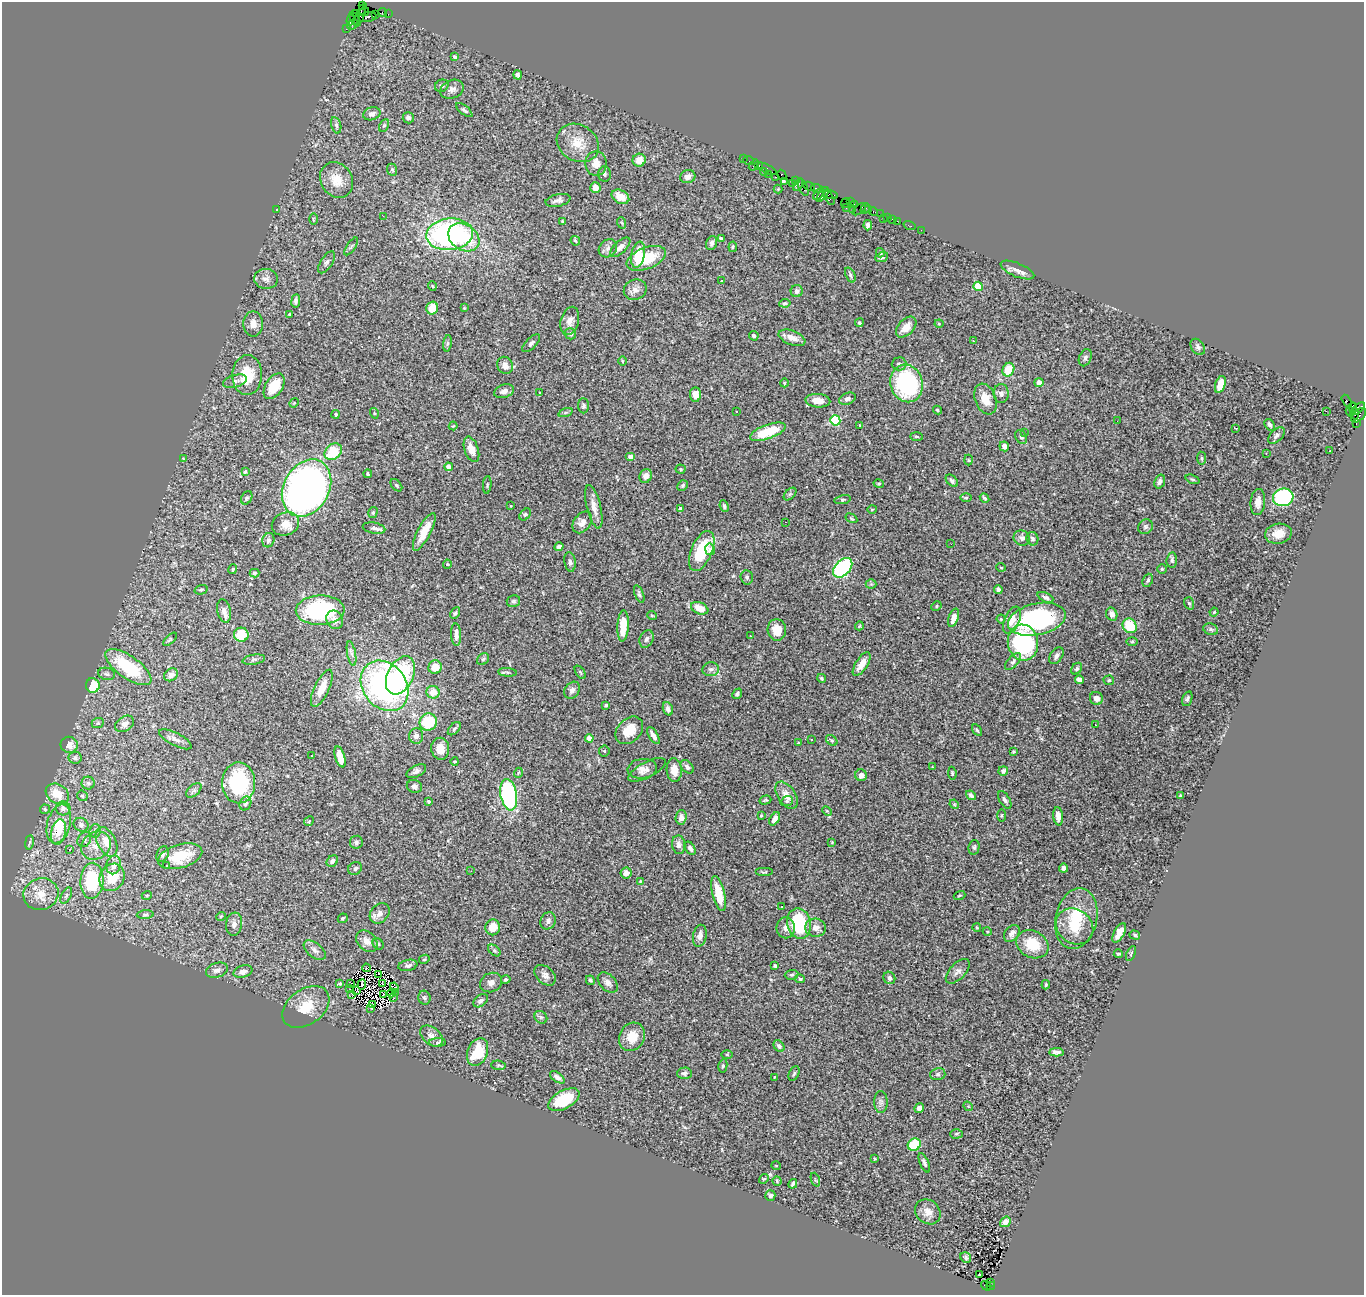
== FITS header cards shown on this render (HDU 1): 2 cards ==
NAXIS1  =                 1362
NAXIS2  =                 1293

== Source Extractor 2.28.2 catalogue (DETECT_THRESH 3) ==
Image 1362 x 1293 px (HDU 1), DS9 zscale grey, 1 PNG px = 1 image px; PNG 1366 x 1297 px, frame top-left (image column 1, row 1293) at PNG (2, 2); each listed source drawn as its Kron ellipse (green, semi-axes under 4 px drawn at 4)
Background 2.06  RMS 0.059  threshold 0.176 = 3 sigma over >= 5 px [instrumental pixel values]
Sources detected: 465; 1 with non-positive FLUX_AUTO (blend fragments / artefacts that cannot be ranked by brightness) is neither listed nor drawn; the other 464 listed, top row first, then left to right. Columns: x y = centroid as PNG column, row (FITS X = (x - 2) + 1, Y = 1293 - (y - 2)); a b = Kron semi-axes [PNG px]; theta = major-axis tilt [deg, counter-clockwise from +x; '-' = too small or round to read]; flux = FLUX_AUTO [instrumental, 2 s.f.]
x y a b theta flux
363 6 4 2 - 76
364 11 5 3 - 280
383 12 4 2 - 100
356 14 3 3 - 96
375 14 2 2 - 57
388 14 2 2 - 34
360 16 11 4 71 600
368 17 9 5 8 800
355 18 7 2 -60 320
351 20 5 3 - 190
352 25 6 2 46 120
346 29 2 2 - 51
455 57 4 3 - 13
518 75 5 4 - 8.9
442 86 7 6 - 8.9
452 89 12 9 23 21
464 110 10 4 -38 8.3
372 114 9 6 15 15
408 118 5 5 - 12
336 125 8 5 -76 10
384 125 6 4 61 5.7
578 143 22 18 -32 80
743 159 2 2 - 74
639 160 6 6 - 39
749 161 5 3 - 150
596 163 12 10 89 34
754 165 6 3 52 380
759 165 4 3 - 42
767 169 10 3 -27 310
392 170 6 5 - 5.6
764 172 4 3 - 45
605 174 7 6 - 9.6
768 174 4 3 - 100
782 175 5 3 - 180
688 177 8 6 18 25
776 177 3 2 - 220
337 180 19 15 -58 64
785 181 3 2 - 140
795 181 3 2 - 66
792 183 2 2 - 29
798 185 7 4 63 640
809 186 6 3 -28 460
803 187 9 4 -65 620
595 188 5 5 - 29
778 189 4 4 - 3.6
817 189 6 3 -22 410
818 194 7 3 60 640
823 194 8 3 55 260
831 195 7 3 -16 690
620 197 9 6 -27 46
829 198 7 3 -64 110
558 200 12 6 12 16
850 202 3 2 - 100
845 203 5 3 - 160
854 205 3 2 - 110
846 208 2 2 - 170
865 208 5 4 - 280
859 209 8 3 40 230
276 210 3 2 - 2.5
852 210 3 2 - 270
869 210 3 2 - 110
874 212 4 3 - 210
881 214 3 2 - 48
383 216 2 2 - 70
888 217 3 3 - 160
883 218 2 2 - 33
313 219 6 4 90 4.1
892 219 2 2 - 24
563 221 4 3 - 5.1
897 221 2 2 - 65
622 223 6 3 -71 3.7
868 225 5 4 - 11
909 225 6 2 -18 53
921 230 2 2 - 36
450 234 23 16 6 920
464 237 17 12 -34 140
721 238 3 3 - 4.8
575 241 5 3 - 6.3
712 243 7 5 71 11
351 246 10 2 55 5.2
620 247 12 6 43 23
733 247 5 3 - 4.2
608 248 10 8 46 18
880 253 5 4 - 5.1
638 255 13 6 80 97
882 257 7 4 23 6.8
646 258 20 10 22 130
327 262 12 5 58 12
1017 270 18 7 -23 26
850 275 8 4 -66 9.3
266 279 12 10 -4 22
722 280 3 3 - 12
432 286 5 3 - 3.2
978 286 4 4 - 140
635 290 12 10 23 23
797 291 6 6 - 15
296 301 7 4 83 10
785 303 6 3 9 5.8
432 308 6 5 - 65
464 308 4 4 - 3
290 314 4 3 - 6.7
570 321 14 9 74 24
859 323 4 4 - 5.6
253 324 12 10 -89 29
939 324 4 4 - 3.4
906 327 12 7 46 46
571 334 5 5 - 9.2
754 336 5 4 - 11
792 338 14 7 -21 35
973 341 3 2 - 10
447 343 8 4 81 8.2
531 343 11 5 45 11
1198 347 9 6 -53 11
1085 358 9 6 67 10
622 361 5 3 - 3.4
899 364 7 6 - 12
505 365 9 7 -68 27
1008 370 7 5 66 80
247 375 20 15 88 110
235 381 12 6 15 15
1039 382 4 4 - 20
784 383 4 3 - 2.8
907 383 19 16 -75 420
1220 384 9 5 71 61
274 386 14 8 58 100
504 391 10 6 17 17
540 393 3 2 - 2.4
1001 393 9 7 -90 15
695 395 7 5 -85 42
847 399 9 5 21 12
985 399 16 10 -67 60
818 401 12 7 -5 44
1346 401 6 4 -59 600
294 403 5 4 - 4.1
583 406 7 5 -87 8.9
1353 407 4 3 - 830
1358 409 8 4 42 550
937 410 4 3 - 4.5
1326 411 2 2 - 35
565 412 7 3 19 5.5
736 412 3 3 - 7.7
1350 412 5 3 - 87
374 413 5 3 - 3.4
336 414 4 4 - 5.1
1355 414 6 3 89 570
1359 415 9 5 42 810
835 420 5 5 - 300
1117 421 2 2 - 2.6
1356 424 4 2 - 76
860 425 4 3 - 3.2
1270 425 6 4 -55 14
453 426 4 2 - 3.6
1236 428 3 2 - 6.1
768 432 19 7 20 140
1025 433 2 2 - 6.5
916 436 6 3 -2 4.8
1276 436 10 6 43 13
1021 437 7 5 -59 10
1004 446 5 4 - 18
471 449 13 7 -71 31
1330 451 2 2 - 3.4
333 452 9 7 44 140
1266 453 3 2 - 5.3
631 457 5 4 - 13
183 458 3 2 - 2.3
1202 458 6 4 -81 6.8
968 460 5 3 - 3.9
449 467 4 4 - 35
681 469 5 4 - 4.4
245 472 3 3 - 4.6
368 474 4 3 - 5.5
646 476 7 6 - 20
1193 479 7 3 -20 5.5
952 481 7 5 -47 10
1160 481 7 5 71 15
879 484 5 4 - 4.5
396 485 7 4 -49 6.5
487 485 9 2 85 4.3
683 485 5 5 - 6.8
307 488 30 23 61 2300
790 494 7 4 45 7.3
1283 497 10 9 - 400
247 498 7 5 60 7.6
966 498 6 4 1 4.5
985 498 5 3 - 5.2
843 500 8 4 11 6.7
1258 502 13 7 85 31
511 506 2 2 - 2.4
724 506 6 4 -66 8.1
594 507 22 7 -76 38
680 508 3 3 - 5.1
872 509 5 3 - 3.4
373 512 5 4 - 6.5
525 514 7 5 47 6.3
851 518 6 3 -30 4.6
582 522 12 8 54 29
785 522 2 2 - 2.8
285 524 14 11 23 41
1145 527 8 7 - 9.6
374 528 11 5 -10 15
424 532 21 6 62 63
1279 534 13 10 11 53
1022 538 8 7 - 16
1032 539 7 6 - 8.9
268 540 7 6 - 10
951 544 2 2 - 6.1
559 547 4 4 - 15
710 549 6 5 - 10
702 551 21 10 67 180
1172 560 8 5 83 10
570 562 10 5 -81 13
447 564 4 4 - 4.1
1001 567 5 3 - 2.8
843 568 11 7 48 540
233 569 5 3 - 4.9
1162 569 5 4 - 5.4
254 573 5 4 - 6.4
747 577 7 6 - 9.7
1148 580 7 5 68 7.6
871 584 5 5 - 5.6
201 590 6 4 16 6.6
998 590 4 4 - 9.9
639 594 9 4 -69 9.2
1045 597 8 4 -24 12
513 601 7 6 - 7.7
1189 603 6 5 - 6.8
936 606 5 4 - 5.6
700 608 9 5 -23 54
320 610 24 14 2 460
224 611 12 6 -79 18
1214 612 4 4 - 5.8
455 613 6 4 61 6.9
1112 614 7 5 -66 21
652 615 5 4 - 4.3
953 618 9 4 70 24
1001 619 4 4 - 5.3
1037 619 29 15 12 590
335 620 9 8 - 23
1012 620 14 7 67 42
623 626 16 5 87 73
859 626 4 3 - 3.1
1130 626 7 6 - 130
1211 629 7 5 -21 8.6
777 630 11 9 -85 56
241 635 7 7 - 89
456 635 11 5 -87 22
750 636 2 2 - 2.8
170 639 8 4 45 5.7
647 639 9 6 65 12
1132 641 6 4 0 4.9
1023 643 18 15 -81 390
352 654 12 4 -80 13
1056 656 9 6 55 15
483 659 7 5 44 7.9
254 660 11 5 9 11
1013 661 10 5 48 10
862 664 13 6 57 37
128 667 27 11 -35 250
435 667 7 6 - 49
711 669 8 7 - 14
1077 669 6 4 49 7.3
508 672 9 3 -5 6.4
580 672 7 3 -55 5.6
107 674 8 6 -15 11
171 675 7 6 - 29
400 675 20 13 63 390
822 678 4 3 - 5.7
1080 680 4 4 - 49
1109 680 5 4 - 6
93 685 7 7 - 110
385 686 27 21 -52 1200
322 688 20 7 64 58
572 690 9 7 52 16
433 692 6 6 - 48
737 694 5 4 - 8.9
1096 698 7 6 - 20
1187 699 8 4 72 8.9
606 705 3 3 - 6.8
668 709 7 5 -71 17
428 722 9 8 - 180
98 723 6 5 - 6.3
124 724 10 7 34 22
1096 725 2 2 - 2.8
454 729 8 5 45 7.9
629 730 16 11 44 63
977 730 6 3 -58 5.9
416 736 7 7 - 19
653 736 10 4 -57 20
589 738 4 4 - 55
175 739 18 6 -27 22
811 740 3 3 - 34
832 740 6 4 -41 6.1
798 743 3 2 - 3.3
69 745 8 8 - 28
440 749 11 9 -84 49
604 751 5 5 - 4.2
1013 752 4 3 - 4
311 756 2 2 - 2.3
340 757 11 5 -73 53
75 758 6 6 - 10
455 761 4 3 - 3.5
687 767 8 5 -47 14
932 767 3 2 - 3
642 769 15 9 6 26
647 770 20 8 28 20
674 770 12 7 -86 45
416 771 10 5 27 18
1003 771 5 4 - 12
518 773 5 3 - 3.7
952 773 6 4 -81 5.2
861 775 6 6 - 19
88 783 6 6 - 9.1
239 783 20 16 90 340
414 786 8 6 -20 12
194 790 9 5 42 10
57 794 12 9 -31 65
509 795 16 8 -80 570
786 795 15 9 -56 35
971 795 5 4 - 11
82 796 6 5 - 5.1
1180 796 4 3 - 4.5
765 800 6 4 19 4.8
1005 800 10 5 -59 11
429 801 4 3 - 8.9
787 801 6 4 20 7
245 804 7 5 65 9.8
954 804 5 4 - 4.1
63 808 7 7 - 15
45 809 5 4 - 7.6
827 811 5 3 - 4.5
1002 815 6 3 90 4.2
761 816 3 3 - 3.9
1058 816 9 5 -85 27
681 817 7 5 86 17
775 819 7 4 57 25
309 821 5 4 - 4
59 824 20 11 75 110
81 825 7 6 - 11
95 831 7 5 85 9.6
58 832 12 7 78 31
84 840 8 6 59 12
29 842 7 4 82 6.8
107 842 16 9 -63 52
356 842 6 6 - 9.8
832 842 3 2 - 3.3
679 845 9 6 -82 19
96 846 15 13 37 51
974 847 7 5 80 7.7
690 848 7 4 -59 13
70 849 3 2 - 5.1
163 854 8 6 64 12
180 856 23 11 16 110
332 861 6 5 - 14
114 865 9 7 77 34
166 865 3 3 - 9
355 868 7 6 - 10
1064 868 4 4 - 13
471 871 2 2 - 10
764 872 9 4 0 5.3
626 873 5 5 - 23
112 877 14 12 60 120
92 881 18 11 86 310
640 881 3 3 - 3
41 894 17 16 - 74
718 894 18 6 -77 91
66 895 9 4 64 9.7
147 895 5 3 - 3.8
959 895 6 3 19 4.4
782 906 3 2 - 7.4
380 913 11 8 47 26
145 915 8 3 4 6.6
221 916 5 3 - 3.4
343 918 5 4 - 5.7
1076 918 30 20 77 180
548 921 9 7 65 14
799 923 15 11 -78 270
234 924 11 8 82 21
1075 926 20 16 -40 99
493 927 8 7 - 62
786 928 10 9 - 22
816 928 10 9 - 26
977 928 4 3 - 4
987 931 4 3 - 3.4
1012 933 9 6 51 19
1119 933 11 5 62 33
1135 935 5 4 - 6.7
700 936 11 6 79 22
367 941 12 9 -44 33
378 944 6 5 - 5.4
1032 944 17 13 -28 120
315 950 13 7 -38 19
494 950 7 4 -40 7.3
1118 954 4 3 - 4.3
1131 954 8 4 65 5.8
424 959 5 4 - 4.7
408 965 9 5 12 11
775 966 3 3 - 8.8
366 968 4 2 - 6.4
217 970 11 7 17 20
958 971 15 8 46 20
243 972 9 6 17 24
379 974 4 2 - 5.1
545 975 12 8 -41 21
792 975 7 5 2 8.1
889 978 6 5 - 12
506 979 5 4 - 5.9
800 979 5 4 - 7.9
590 980 5 4 - 7.3
340 983 3 3 - 5.6
351 983 2 2 - 7.1
491 983 11 9 24 20
608 983 12 7 -46 21
383 984 3 2 - 4
362 985 5 2 - 6.2
1046 985 5 3 - 4.4
394 987 5 3 - 1.9
349 988 3 2 - 0.019
357 990 3 2 - 2.2
395 992 3 2 - 2.2
391 993 4 2 - 3.5
352 994 4 2 - 11
383 995 3 2 - 3.1
394 998 3 2 - 3.9
424 998 7 6 - 7.6
481 1001 8 5 37 11
373 1004 3 2 - 2.6
306 1007 26 17 36 94
371 1009 3 2 - 2.5
541 1017 7 5 -43 8.9
431 1036 13 8 -41 27
632 1037 15 12 62 71
437 1043 8 4 2 7.3
779 1046 6 5 - 12
478 1052 14 10 69 120
1056 1052 7 3 3 12
727 1055 5 4 - 4.1
499 1065 7 4 -5 6.2
723 1066 7 4 79 6.9
684 1073 7 6 - 9.5
794 1073 8 5 63 7.5
938 1074 8 6 15 9.8
557 1077 8 4 -36 16
775 1077 4 2 - 2.9
564 1100 17 9 29 160
881 1102 11 6 -89 15
968 1106 5 4 - 4.9
919 1108 5 4 - 26
956 1134 6 4 1 6.1
914 1145 7 6 - 120
875 1159 3 3 - 3.3
924 1163 10 4 -67 9.8
776 1166 5 3 - 2.7
764 1179 5 4 - 4.5
815 1180 7 2 -69 3.2
777 1181 4 4 - 4.4
793 1184 5 3 - 9.3
770 1196 5 5 - 9.8
928 1212 14 11 -40 34
1005 1222 6 4 39 27
966 1258 6 5 - 9.1
979 1274 3 2 - 10
991 1282 3 2 - 210
986 1286 5 4 - 480
991 1286 4 3 - 230
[1 non-positive-flux detection neither listed nor drawn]